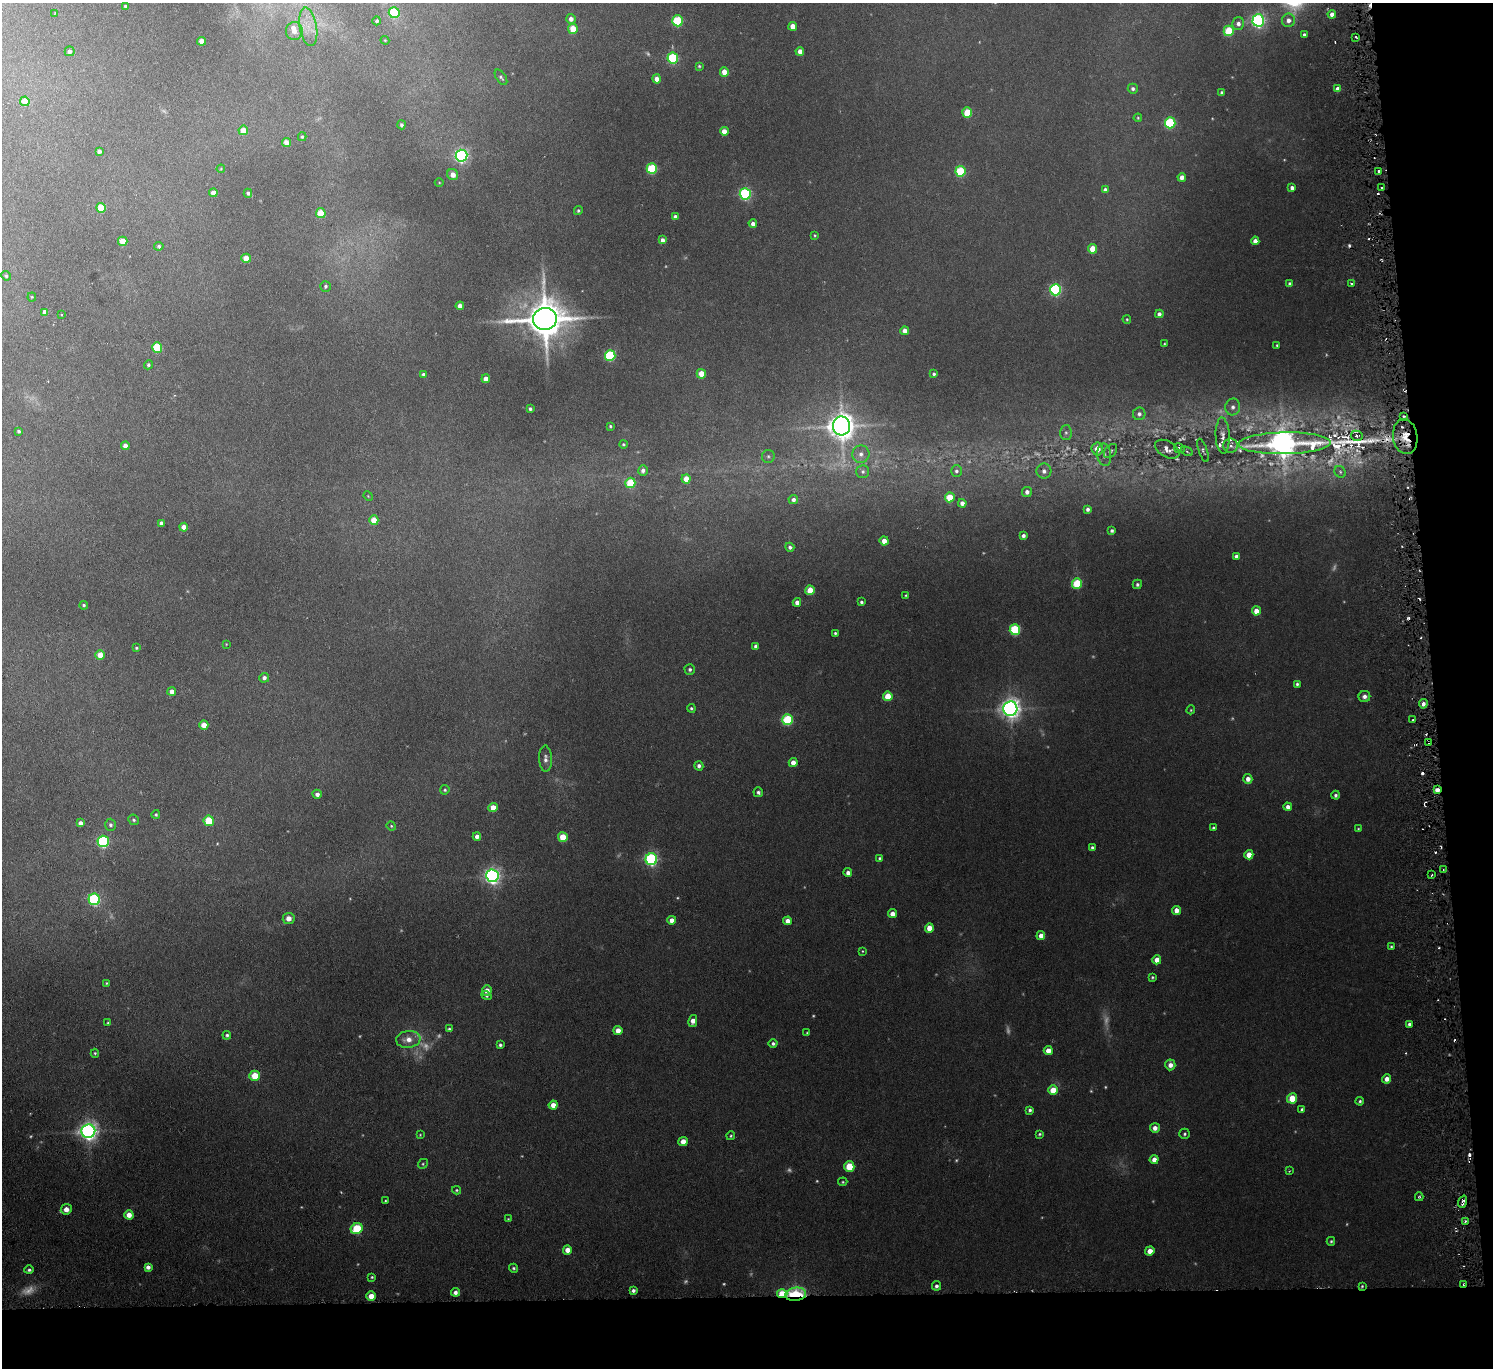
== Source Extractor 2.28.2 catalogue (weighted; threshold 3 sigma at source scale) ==
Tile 9 of 3 x 3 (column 3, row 3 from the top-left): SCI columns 3033-4523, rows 125-1490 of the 4545 x 4424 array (HDU 1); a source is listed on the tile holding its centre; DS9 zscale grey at full resolution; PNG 1495 x 1370 px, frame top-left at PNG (2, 3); each listed source drawn as its Kron ellipse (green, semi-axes under 4 px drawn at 4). Shown black and unused: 9% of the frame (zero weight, under 3 of 6 exposures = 2% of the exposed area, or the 3 px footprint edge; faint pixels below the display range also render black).
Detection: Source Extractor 2.28.2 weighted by HDU 2 'WHT'; one run over the whole footprint, this tile lists its part. Background -0.0823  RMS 0.0079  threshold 0.0324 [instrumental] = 3 sigma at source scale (4.09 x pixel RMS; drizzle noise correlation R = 1.36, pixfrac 0.8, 0.05/0.05 arcsec/px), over >= 5 px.
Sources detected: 329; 48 too faint to see at this stretch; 14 cosmic-ray / hot-pixel residue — neither listed nor drawn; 5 inside a brighter listed object's ellipse — not listed separately; the other 262 listed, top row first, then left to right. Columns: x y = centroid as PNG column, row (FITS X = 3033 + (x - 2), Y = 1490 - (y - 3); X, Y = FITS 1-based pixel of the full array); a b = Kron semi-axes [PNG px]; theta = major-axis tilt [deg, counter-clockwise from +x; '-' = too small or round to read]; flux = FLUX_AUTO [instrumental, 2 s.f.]
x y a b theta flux
125 6 3 3 - 1
55 13 4 3 - 0.51
394 13 5 5 - 44
1332 14 4 4 - 3.7
571 19 5 4 - 4.2
1258 20 6 6 - 190
1288 20 7 6 - 4.3
377 21 4 4 - 1.7
678 21 5 5 - 55
1238 24 6 6 - 3.3
793 26 4 4 - 8.6
308 27 19 8 -80 11
573 29 5 4 - 20
294 31 9 8 - 6.1
1229 31 5 5 - 35
1304 34 3 3 - 1.3
1356 37 3 2 - 1.1
385 40 4 4 - 0.66
202 41 4 4 - 10
70 51 5 5 - 3
800 51 4 4 - 5.1
673 58 5 5 - 69
699 66 4 4 - 0.95
724 72 4 4 - 8.5
501 77 9 4 -56 1.7
657 79 4 4 - 6.3
1133 89 5 5 - 1.9
1338 89 4 4 - 4.7
1222 92 3 3 - 1.5
25 101 5 4 - 14
967 112 5 5 - 28
1138 118 4 3 - 0.75
1170 123 5 5 - 66
402 125 4 4 - 2.2
243 130 5 4 - 11
724 131 4 4 - 8.2
302 137 4 4 - 1.2
286 142 4 4 - 6.7
99 151 4 4 - 2.8
461 156 6 6 - 190
221 169 4 3 - 0.72
652 169 5 5 - 57
960 171 5 5 - 48
1378 171 3 3 - 1.5
453 175 6 5 - 5.8
1182 177 4 4 - 5
439 182 4 3 - 0.66
1382 187 2 2 - 0.85
1292 188 4 4 - 2.9
1105 190 4 4 - 3
213 193 4 4 - 5.3
248 193 4 4 - 1.4
745 194 5 5 - 110
101 208 5 5 - 22
578 211 4 4 - 1.3
321 213 5 5 - 24
675 217 4 4 - 2.9
753 224 4 4 - 3.4
815 235 4 3 - 0.77
662 240 4 4 - 3.3
123 241 5 4 - 14
1255 241 4 4 - 5.2
159 246 5 4 - 1.3
1093 249 5 4 - 17
246 258 4 4 - 11
6 276 5 4 - 1.3
1351 283 3 3 - 1.6
1290 284 4 3 - 2.3
326 286 5 5 - 1.6
1056 290 6 5 - 120
32 297 4 4 - 0.75
460 306 4 4 - 5
45 312 4 4 - 5.2
1159 314 4 4 - 3.1
61 315 4 2 - 0.51
545 319 12 11 - 2600
1127 319 4 3 - 0.8
905 331 4 4 - 5.9
1164 344 3 2 - 0.62
1277 345 3 2 - 0.79
157 347 5 5 - 33
610 355 5 5 - 69
148 365 5 4 - 1.5
423 374 4 4 - 1.8
701 374 5 4 - 11
934 374 4 3 - 1.5
486 379 4 4 - 5.2
1233 407 8 7 - 3.6
530 409 3 3 - 1.7
1139 414 6 6 - 2.9
1404 416 3 3 - 1.7
610 426 4 3 - 0.93
841 426 9 8 - 1000
19 431 4 3 - 1.5
1066 432 7 6 - 2.2
1223 436 18 7 -88 5.9
1357 436 6 5 - 2.7
1405 437 17 12 -81 16
1285 443 46 11 1 980
623 444 4 4 - 1
125 446 4 4 - 4.7
1231 446 7 7 - 3
1179 448 6 4 -28 1.9
1097 449 6 5 - 8.2
1167 449 13 8 -29 5.4
1203 450 12 4 -72 1.9
1111 451 8 5 50 1.7
1187 451 6 4 -27 1.6
861 454 9 8 - 4.6
1104 455 11 7 -84 3.5
768 456 6 6 - 1.7
643 470 5 5 - 3
956 471 6 5 - 2
1044 471 7 7 - 3.4
863 472 6 6 - 2
1340 472 6 5 - 1.8
686 479 4 4 - 11
630 483 5 5 - 38
1027 492 5 5 - 3.4
368 496 5 4 - 0.75
950 497 5 5 - 19
793 500 5 4 - 2.5
962 503 4 4 - 3.5
1088 509 4 3 - 2.4
374 520 5 4 - 14
161 523 4 4 - 2.5
184 527 4 4 - 7.6
1112 531 3 3 - 1.6
1023 536 4 4 - 2.5
884 541 4 4 - 6.4
790 547 4 4 - 2.1
1236 556 4 3 - 2.1
1077 583 5 5 - 33
1137 584 5 4 - 1.9
810 590 5 4 - 17
906 595 3 2 - 0.79
797 602 4 4 - 4.4
861 602 4 3 - 1.5
84 605 4 4 - 1.2
1256 611 4 4 - 8.6
1015 630 5 5 - 61
835 633 3 3 - 1.1
226 644 3 3 - 0.47
756 646 4 4 - 2.7
136 648 3 3 - 0.99
100 655 5 4 - 12
690 669 5 5 - 1.8
264 678 5 5 - 2.9
1297 684 4 3 - 1.4
172 691 4 4 - 4.2
888 696 5 4 - 18
1364 696 6 5 - 2.9
1423 704 5 4 - 4
691 708 4 4 - 1.2
1010 709 7 7 - 530
1191 710 4 4 - 0.74
788 720 5 5 - 57
1413 720 2 2 - 0.89
204 725 4 4 - 10
1429 742 3 2 - 1.5
545 759 13 6 -88 3.7
793 762 4 4 - 6.3
699 766 4 4 - 2.6
1248 779 5 4 - 5.1
445 790 4 4 - 1.2
1437 790 4 4 - 5.7
758 792 5 4 - 2
317 794 4 4 - 3.1
1336 795 4 4 - 1.6
493 807 4 4 - 10
1288 807 4 4 - 3.9
156 814 4 4 - 0.98
134 820 5 5 - 1.3
209 821 5 5 - 29
80 823 4 4 - 3
110 825 6 5 - 2.2
391 826 5 4 - 0.89
1213 828 4 3 - 1.4
1358 829 3 3 - 0.63
477 836 4 4 - 3.5
563 837 5 5 - 20
103 841 5 5 - 92
1092 848 4 3 - 1.8
1249 855 4 4 - 9.9
879 858 4 4 - 1.1
651 859 6 6 - 140
1443 869 3 2 - 0.65
848 873 4 4 - 3.6
1432 875 3 2 - 1.1
492 876 6 6 - 290
94 899 6 5 - 99
1176 910 4 4 - 6.4
892 914 4 4 - 5.7
289 918 6 5 - 4.6
672 920 4 4 - 5.8
787 921 4 4 - 5.4
929 928 4 4 - 11
1041 936 4 4 - 5.1
1391 947 4 3 - 0.97
862 951 4 4 - 0.7
1157 960 4 4 - 7.3
1152 977 4 3 - 1
106 983 4 3 - 0.72
487 990 5 4 - 6.7
487 995 5 4 - 1.5
693 1021 6 4 78 5.5
108 1023 4 3 - 0.98
1409 1024 4 3 - 1.8
449 1029 4 3 - 1.5
618 1030 4 4 - 8.1
807 1033 3 3 - 0.73
227 1035 4 4 - 1.5
408 1039 12 8 6 7.5
773 1043 4 4 - 1.7
500 1045 4 3 - 1.5
1048 1051 4 4 - 8
95 1053 4 4 - 1
1170 1065 5 5 - 5.2
255 1076 5 5 - 20
1387 1079 4 4 - 5.1
1053 1090 5 4 - 15
1292 1098 5 5 - 19
1360 1101 4 4 - 1.4
553 1105 4 4 - 6.6
1302 1109 4 4 - 1.8
1030 1110 4 4 - 1.8
1155 1128 5 5 - 5
88 1131 7 6 - 430
1040 1134 4 3 - 1.1
1185 1134 5 5 - 1.5
420 1135 4 4 - 0.67
731 1136 4 4 - 0.98
683 1141 5 4 - 7.1
1154 1159 4 4 - 5.2
423 1164 5 4 - 1.1
849 1167 5 5 - 26
1289 1171 4 3 - 0.6
843 1182 5 4 - 0.89
456 1190 4 4 - 1
1419 1197 4 4 - 0.93
385 1201 3 2 - 0.65
1463 1202 6 3 71 2.8
66 1209 5 5 - 7.1
129 1215 4 4 - 7.8
508 1219 4 4 - 0.66
1465 1221 4 3 - 1.1
357 1228 6 5 - 40
1331 1241 4 3 - 1
567 1250 4 4 - 7.1
1150 1251 4 4 - 7.5
148 1267 4 4 - 3.7
513 1268 4 4 - 1.3
29 1270 5 4 - 1.6
372 1277 4 3 - 0.98
1463 1284 3 2 - 0.96
936 1286 5 4 - 2.3
1362 1286 3 3 - 0.91
633 1290 4 3 - 2.1
455 1292 4 4 - 3
782 1294 5 4 - 23
796 1294 10 6 7 66
371 1296 5 4 - 11
Overlapping masked pixels (flux is a lower limit): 11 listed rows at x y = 1338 89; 1404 416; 1405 437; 1285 443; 1429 742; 1437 790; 1463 1202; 1463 1284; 1362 1286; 782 1294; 796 1294